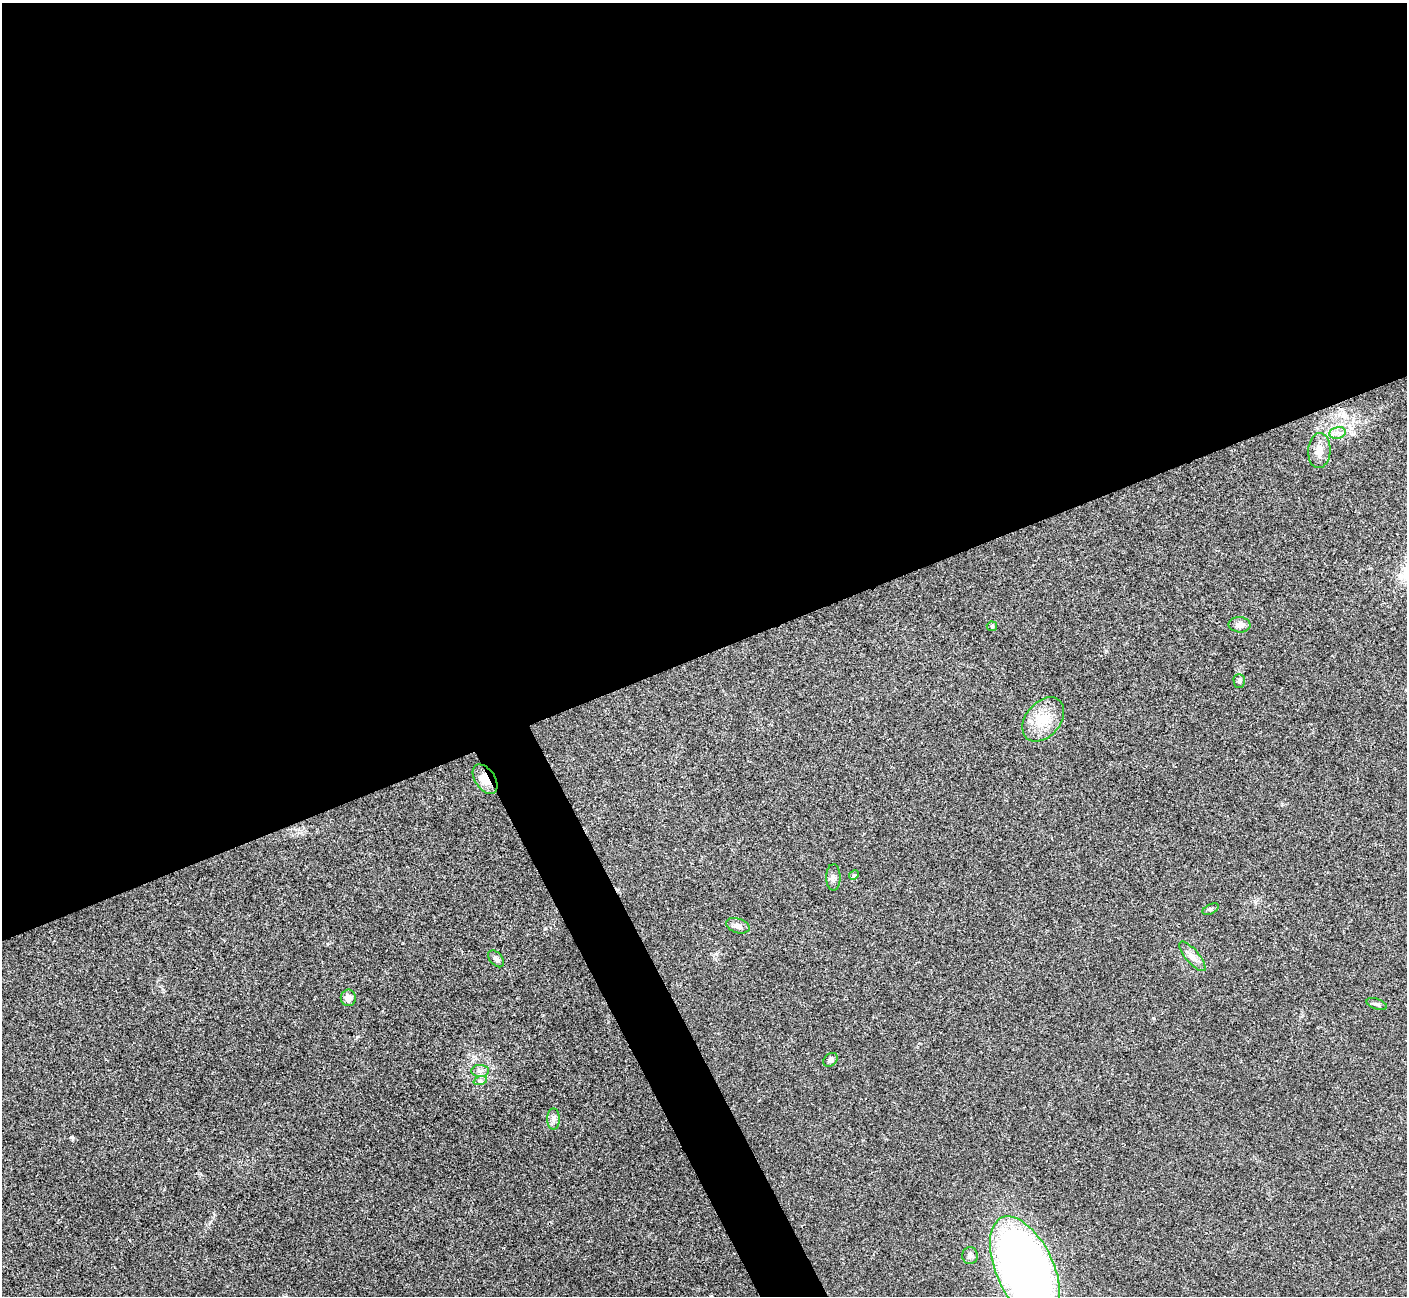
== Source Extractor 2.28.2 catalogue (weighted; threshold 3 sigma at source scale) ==
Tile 2 of 4 x 4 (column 2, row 1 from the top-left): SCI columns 1409-2813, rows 4038-5331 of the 5629 x 5618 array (HDU 1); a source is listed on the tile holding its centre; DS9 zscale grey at full resolution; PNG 1409 x 1298 px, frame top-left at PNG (2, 3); each listed source drawn as its Kron ellipse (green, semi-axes under 4 px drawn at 4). Shown black and unused: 53% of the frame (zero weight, under 3 of 4 exposures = <1% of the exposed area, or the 3 px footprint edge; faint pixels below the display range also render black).
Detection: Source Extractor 2.28.2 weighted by HDU 2 'WHT'; one run over the whole footprint, this tile lists its part. Background 0.0224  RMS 0.004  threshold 0.018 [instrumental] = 3 sigma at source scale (4.5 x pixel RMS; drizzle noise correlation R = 1.50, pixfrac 1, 0.05/0.05 arcsec/px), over >= 5 px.
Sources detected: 21; all 21 listed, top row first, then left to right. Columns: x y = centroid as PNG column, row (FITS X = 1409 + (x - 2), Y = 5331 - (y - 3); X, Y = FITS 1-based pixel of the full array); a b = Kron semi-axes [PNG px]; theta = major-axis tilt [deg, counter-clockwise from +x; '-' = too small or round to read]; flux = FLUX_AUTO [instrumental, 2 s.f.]
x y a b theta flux
1337 433 8 5 11 1.5
1319 450 17 11 86 4.1
1240 625 11 7 -4 2.2
992 626 5 5 - 0.54
1239 681 7 5 -89 0.75
1043 719 25 17 49 9.8
485 779 16 10 -56 6.1
854 875 5 4 - 0.52
833 877 13 7 -90 1.6
1211 909 9 4 25 0.76
738 926 12 7 -18 2
1192 956 19 6 -49 2.8
496 959 10 6 -47 1.3
348 998 8 7 - 2.2
1377 1004 11 5 -18 1
830 1060 8 6 42 1.3
480 1071 8 6 2 1.4
480 1081 7 4 18 0.81
554 1119 10 6 -90 1.5
970 1256 8 7 - 1.4
1025 1269 57 28 -66 300
Overlapping masked pixels (flux is a lower limit): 1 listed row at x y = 485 779
Isophote crosses this tile's border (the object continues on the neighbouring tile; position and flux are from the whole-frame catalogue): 1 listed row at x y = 1025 1269
Unlisted compact peaks at least as high as the median listed source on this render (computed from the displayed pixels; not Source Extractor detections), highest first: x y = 71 1137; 545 928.